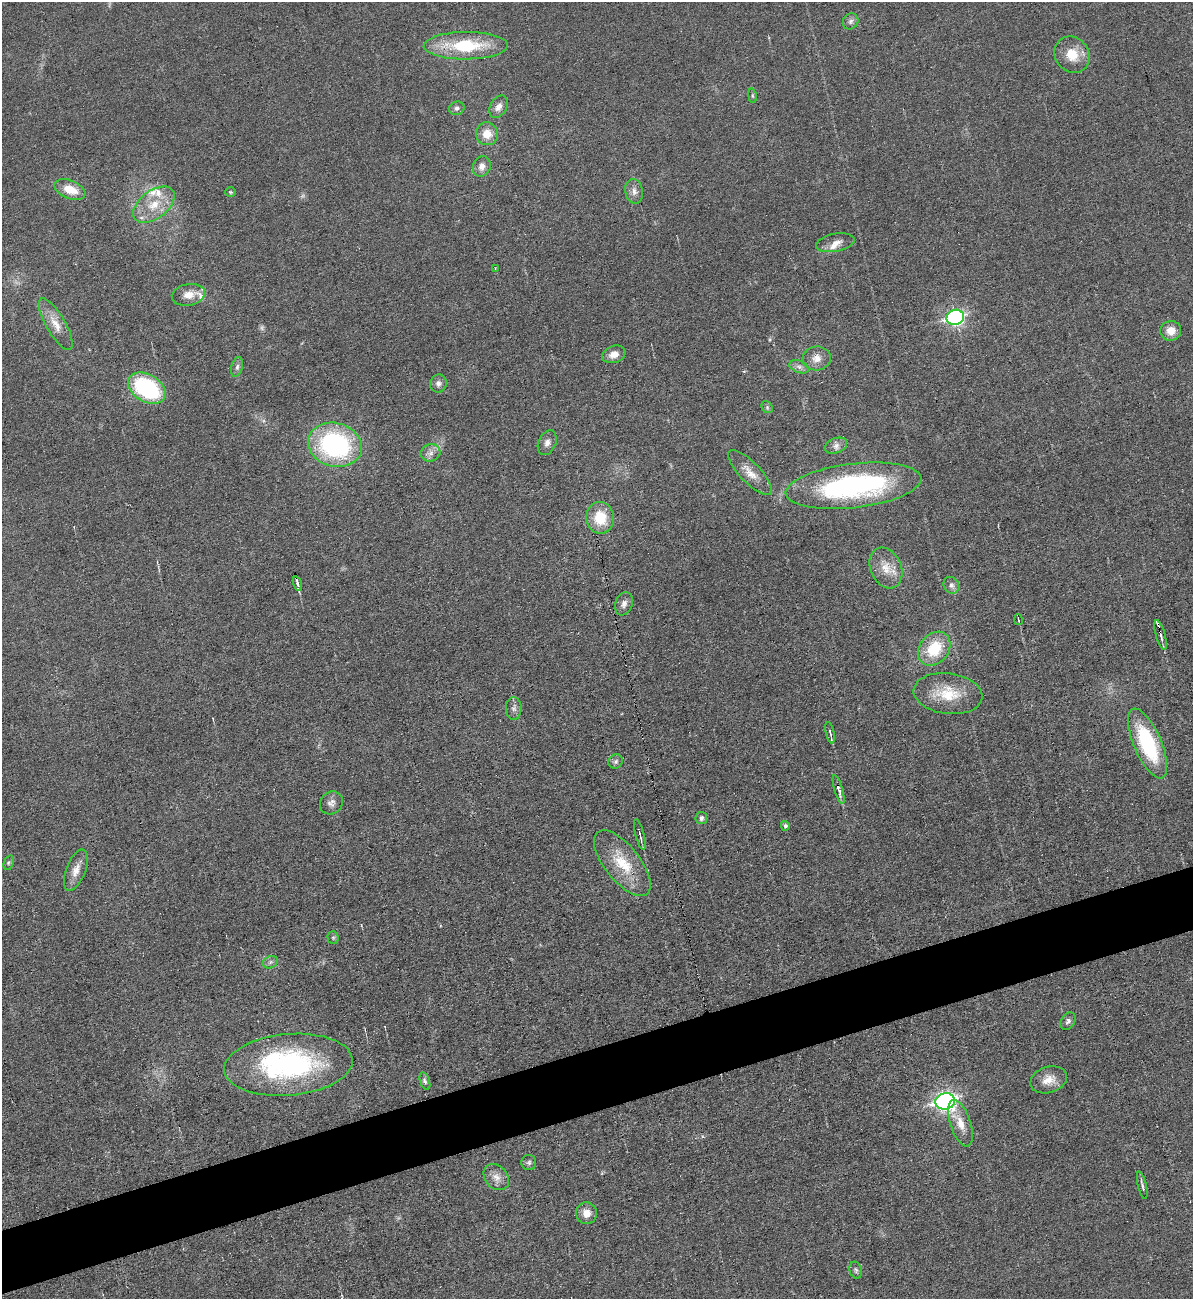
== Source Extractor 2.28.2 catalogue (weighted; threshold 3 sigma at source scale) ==
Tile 7 of 4 x 4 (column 3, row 2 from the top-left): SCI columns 2650-3840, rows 2597-3893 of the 5175 x 5193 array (HDU 1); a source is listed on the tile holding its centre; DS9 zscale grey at full resolution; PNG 1195 x 1301 px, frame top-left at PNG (2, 2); each listed source drawn as its Kron ellipse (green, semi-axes under 4 px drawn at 4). Shown black and unused: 5% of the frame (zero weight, under 3 of 6 exposures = <1% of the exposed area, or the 3 px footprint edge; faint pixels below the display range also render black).
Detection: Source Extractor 2.28.2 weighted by HDU 2 'WHT'; one run over the whole footprint, this tile lists its part. Background 0.0232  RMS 0.0037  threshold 0.0151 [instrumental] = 3 sigma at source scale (4.09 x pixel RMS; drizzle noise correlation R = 1.36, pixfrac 0.8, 0.05/0.05 arcsec/px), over >= 5 px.
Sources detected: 73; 2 too faint to see at this stretch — neither listed nor drawn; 6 inside a brighter listed object's ellipse — not listed separately; the other 65 listed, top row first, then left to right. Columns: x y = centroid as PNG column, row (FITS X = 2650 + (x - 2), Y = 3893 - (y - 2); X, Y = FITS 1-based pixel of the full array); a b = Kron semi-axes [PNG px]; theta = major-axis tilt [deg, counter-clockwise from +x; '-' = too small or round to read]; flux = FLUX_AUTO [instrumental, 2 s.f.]
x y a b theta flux
851 21 8 7 - 1.3
466 46 42 14 1 21
1072 55 19 17 -53 7.2
752 96 7 3 -81 0.5
499 107 12 8 60 2.3
457 108 8 6 21 1.2
487 134 11 11 - 4.8
482 166 10 8 68 2.3
70 190 16 9 -22 5.8
634 191 12 8 -80 2
230 192 5 4 - 0.46
154 205 24 14 37 8.5
835 243 19 9 10 2.9
495 269 3 3 - 0.39
188 295 17 10 10 3.8
955 317 9 7 15 79
56 324 29 9 -60 5.1
1171 331 10 10 - 3.6
614 354 12 8 18 2.8
817 358 14 12 5 3.2
237 367 10 5 75 1.1
799 367 10 6 -21 1.4
438 383 9 8 - 1.5
147 388 20 13 -31 37
767 407 6 5 - 0.64
547 443 13 8 67 2
335 445 27 21 -15 57
836 446 12 7 21 1.8
430 453 10 8 16 1.9
750 473 29 10 -46 4.6
853 486 68 22 7 71
600 518 16 14 -88 10
886 568 21 15 -66 5.8
297 583 7 4 -73 0.79
951 585 9 7 -57 1.4
624 604 12 8 70 1.8
1018 620 5 2 - 0.35
1160 635 15 4 -75 1.7
934 649 18 14 50 13
948 694 35 20 -7 12
514 708 11 8 -89 1.4
830 733 11 3 -77 0.7
1148 743 37 14 -67 30
616 761 7 6 - 1.1
839 790 15 3 -73 1.1
331 803 12 10 46 1.9
701 818 6 6 - 1.3
785 826 5 4 - 0.98
640 835 16 3 -76 0.97
9 863 7 5 71 0.67
622 863 40 17 -52 13
76 870 22 9 68 3.9
333 937 6 5 - 0.6
270 962 8 6 23 1
1068 1021 9 7 58 1.2
288 1065 64 30 5 64
1049 1080 19 13 18 4.7
425 1081 9 5 -71 0.91
945 1101 10 8 14 140
960 1123 24 10 -71 4.9
529 1162 7 7 - 0.91
496 1177 14 11 -47 3
1142 1185 14 3 -76 0.92
587 1213 11 10 - 3.2
856 1270 8 6 -75 0.83
Overlapping masked pixels (flux is a lower limit): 2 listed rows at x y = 297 583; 1160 635